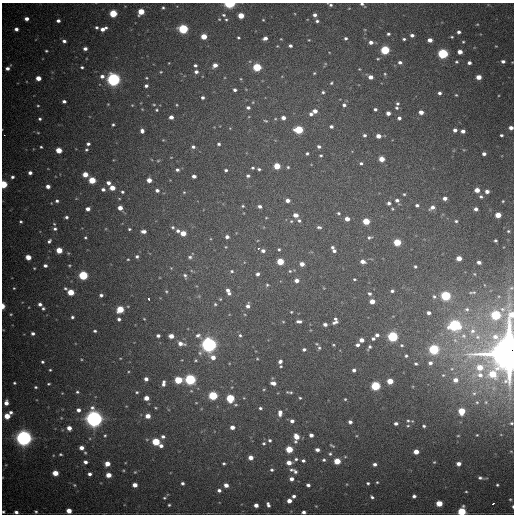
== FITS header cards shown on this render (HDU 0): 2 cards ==
NAXIS1  =                  512
NAXIS2  =                  512

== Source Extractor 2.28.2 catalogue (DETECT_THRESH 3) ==
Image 512 x 512 px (HDU 0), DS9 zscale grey, 1 PNG px = 1 image px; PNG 516 x 516 px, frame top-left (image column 1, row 512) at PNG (2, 3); no overlay
Background 1500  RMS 37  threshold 110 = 3 sigma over >= 5 px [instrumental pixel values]
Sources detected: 405; all 405 listed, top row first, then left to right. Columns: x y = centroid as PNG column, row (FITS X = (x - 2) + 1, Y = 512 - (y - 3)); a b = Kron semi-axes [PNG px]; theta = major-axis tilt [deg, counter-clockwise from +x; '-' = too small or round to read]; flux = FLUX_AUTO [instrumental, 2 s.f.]
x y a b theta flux
230 4 5 3 - 2.3e+05
362 4 6 3 -34 5.7e+03
330 5 5 3 - 4.7e+03
163 8 4 3 - 3.4e+03
349 8 3 2 - 1.5e+03
141 12 5 4 - 5.6e+04
113 13 5 4 - 1.0e+05
224 15 5 4 - 3.7e+03
241 15 4 4 - 5.0e+04
315 15 4 4 - 8.5e+03
26 19 4 4 - 1.2e+04
219 19 4 3 - 1.8e+03
226 20 4 3 - 3.0e+03
263 20 3 3 - 2.0e+03
58 21 4 3 - 8.5e+03
317 21 5 4 - 5.4e+03
477 24 4 3 - 2.1e+03
96 27 4 3 - 4.3e+03
16 29 4 4 - 1.0e+04
103 29 6 4 24 1.6e+04
183 29 5 5 - 2.4e+05
459 32 4 3 - 6.7e+03
388 34 4 3 - 4.5e+03
412 35 4 3 - 7.9e+03
204 36 4 4 - 4.3e+04
452 37 4 3 - 2.8e+03
238 38 3 3 - 2.9e+03
265 38 4 4 - 1.1e+04
346 38 4 3 - 4.7e+03
281 39 3 3 - 1.8e+03
404 39 3 3 - 3.9e+03
309 40 3 3 - 1.8e+03
430 40 4 4 - 1.8e+04
64 41 4 4 - 7.7e+03
371 42 5 4 - 1.1e+04
463 42 4 3 - 2.7e+03
277 46 4 3 - 1.9e+03
290 46 4 3 - 6.5e+03
496 46 4 3 - 1.7e+03
85 49 4 3 - 9.9e+03
385 50 5 4 - 1.8e+05
46 51 3 3 - 3.0e+03
460 52 4 4 - 1.8e+04
443 54 5 5 - 3.0e+05
378 59 4 3 - 2.4e+03
503 61 5 4 - 7.9e+03
400 62 5 4 - 7.5e+03
456 62 4 4 - 3.4e+03
469 63 4 3 - 8.0e+03
195 65 4 3 - 5.2e+03
215 65 5 4 - 1.9e+04
82 67 3 3 - 4.1e+03
257 67 5 4 - 1.4e+05
8 68 6 4 46 1.1e+04
359 69 3 3 - 1.7e+03
161 72 4 3 - 2.4e+03
196 72 5 4 - 9.0e+03
314 73 4 3 - 2.5e+03
385 74 4 4 - 2.5e+03
102 76 5 5 - 9.5e+03
370 77 4 4 - 1.5e+04
479 77 4 4 - 2.5e+04
38 78 4 4 - 2.7e+04
146 78 3 3 - 2.2e+03
113 79 6 5 - 6.8e+05
331 83 3 3 - 2.9e+03
146 86 4 3 - 7.0e+03
235 90 4 4 - 6.4e+03
323 92 4 4 - 4.0e+03
439 93 4 4 - 6.5e+03
456 95 4 4 - 2.4e+03
202 97 4 4 - 6.4e+03
64 101 4 3 - 7.1e+03
397 103 5 4 - 4.3e+03
108 104 3 2 - 1.6e+03
132 105 3 3 - 1.8e+03
154 105 4 3 - 2.1e+03
177 105 4 3 - 2.3e+03
344 105 5 5 - 6.4e+03
38 106 4 3 - 2.4e+03
248 107 5 4 - 6.9e+03
397 108 5 4 - 3.9e+03
142 109 4 3 - 1.7e+03
375 109 3 3 - 5.0e+03
156 110 4 3 - 3.0e+03
315 111 4 4 - 1.5e+04
421 112 4 4 - 1.8e+04
388 113 4 4 - 1.3e+04
311 114 4 4 - 7.0e+03
171 117 4 4 - 1.4e+04
283 118 4 4 - 1.4e+04
399 118 4 4 - 6.7e+03
40 119 4 4 - 4.6e+03
265 121 6 3 -19 3.0e+03
113 124 3 3 - 3.3e+03
331 126 4 3 - 6.4e+03
230 128 4 4 - 1.9e+03
511 128 4 4 - 1.2e+04
299 130 5 4 - 1.3e+05
455 130 4 4 - 9.2e+03
142 131 4 4 - 8.9e+03
463 131 4 4 - 1.0e+04
38 133 4 3 - 1.9e+03
4 135 2 2 - 1.5e+04
364 135 4 4 - 5.1e+03
501 135 3 3 - 4.1e+03
378 136 4 4 - 1.7e+04
163 140 3 3 - 1.8e+03
88 144 4 3 - 6.2e+03
219 144 4 3 - 4.6e+03
319 146 4 4 - 5.9e+03
41 147 3 3 - 3.0e+03
193 147 4 4 - 6.0e+03
59 150 4 4 - 4.2e+04
86 150 4 4 - 3.6e+03
307 153 3 3 - 3.8e+03
484 154 4 3 - 8.6e+03
321 155 4 3 - 3.1e+03
382 159 4 4 - 3.1e+04
158 161 5 3 - 2.2e+03
361 163 4 4 - 4.4e+03
277 166 4 4 - 5.7e+04
288 167 4 4 - 2.9e+03
253 168 4 3 - 3.3e+03
259 169 4 3 - 4.0e+03
177 170 4 4 - 5.3e+03
226 170 3 3 - 4.3e+03
30 173 4 3 - 9.0e+03
85 174 4 4 - 3.2e+04
194 176 4 4 - 8.1e+03
248 176 4 4 - 4.9e+03
12 177 4 4 - 5.5e+03
92 180 5 4 - 6.9e+04
149 180 4 4 - 1.9e+04
108 183 4 4 - 1.0e+04
3 184 4 4 - 1.2e+05
48 186 4 4 - 1.3e+04
112 188 4 4 - 2.8e+04
103 189 5 4 - 7.2e+03
157 190 5 4 - 8.1e+03
477 190 4 4 - 2.2e+04
487 191 4 4 - 1.2e+04
122 192 4 3 - 3.9e+03
184 192 4 4 - 2.4e+03
404 194 3 3 - 2.5e+03
481 197 6 5 - 5.1e+03
445 198 4 4 - 1.2e+04
287 200 4 4 - 1.3e+04
397 200 5 4 - 6.8e+03
57 201 4 4 - 5.3e+03
503 201 4 4 - 2.8e+03
389 203 4 3 - 6.8e+03
417 205 4 3 - 5.4e+03
243 206 4 3 - 2.8e+03
260 206 4 4 - 7.3e+03
432 207 6 4 32 1.1e+04
120 208 4 4 - 2.0e+04
88 209 4 4 - 1.3e+04
392 209 3 2 - 2.0e+03
476 209 4 4 - 8.9e+03
338 213 4 3 - 3.4e+03
295 215 6 5 - 1.4e+04
498 215 4 4 - 3.8e+04
66 217 4 4 - 5.4e+03
266 218 4 3 - 1.9e+03
347 219 4 4 - 1.7e+04
291 221 5 4 - 3.4e+03
299 221 5 5 - 6.1e+03
366 221 5 4 - 6.5e+04
456 221 5 4 - 3.7e+03
21 222 4 3 - 3.6e+03
54 224 5 4 - 2.8e+03
173 227 4 4 - 3.8e+03
319 227 6 4 -13 5.6e+03
55 229 5 4 - 5.6e+03
129 229 4 3 - 3.1e+03
143 231 5 4 - 1.1e+04
178 231 5 4 - 6.7e+03
508 231 5 4 - 3.3e+03
183 233 5 4 - 3.2e+04
85 237 3 3 - 3.0e+03
227 237 4 4 - 8.8e+03
369 237 6 4 7 4.6e+03
495 240 3 3 - 3.9e+03
49 241 6 4 51 6.2e+03
397 242 5 4 - 8.5e+04
332 247 4 4 - 4.8e+03
258 248 3 3 - 6.5e+03
279 249 4 4 - 3.5e+03
59 250 4 4 - 4.9e+04
263 251 6 4 -8 9.6e+03
334 251 4 4 - 6.1e+03
137 256 5 5 - 5.4e+03
28 257 4 4 - 3.0e+04
190 257 6 5 - 5.5e+03
459 258 4 4 - 2.7e+04
128 259 3 3 - 2.1e+03
280 261 5 4 - 7.2e+04
363 261 5 4 - 1.4e+04
479 262 4 3 - 9.5e+03
302 264 4 4 - 1.6e+04
69 265 5 4 - 2.5e+03
45 266 4 4 - 7.7e+03
415 266 3 3 - 3.5e+03
34 268 4 4 - 2.3e+03
171 268 4 4 - 2.0e+03
232 271 6 5 - 4.8e+03
290 271 5 5 - 3.9e+03
257 274 5 4 - 7.3e+03
83 275 5 5 - 2.1e+05
185 276 7 5 -67 6.0e+03
354 279 3 2 - 2.8e+03
297 280 5 5 - 1.3e+04
267 285 6 5 - 4.1e+03
14 288 4 3 - 2.5e+03
65 288 5 4 - 3.7e+03
511 288 5 3 - 2.3e+03
228 290 6 5 - 9.8e+03
166 291 4 4 - 2.7e+03
392 291 4 4 - 5.6e+03
71 292 5 4 - 6.1e+04
474 292 5 4 - 3.5e+03
229 293 6 4 -21 7.0e+03
369 294 5 4 - 6.0e+03
101 295 4 3 - 6.0e+03
199 296 5 5 - 3.2e+03
446 296 5 5 - 2.5e+05
434 297 7 6 - 5.8e+03
148 299 3 3 - 2.2e+04
220 299 5 4 - 3.0e+03
372 301 4 4 - 2.3e+04
40 304 5 4 - 8.2e+03
215 304 5 5 - 4.1e+03
3 306 4 3 - 2.9e+04
248 306 7 5 75 1.2e+04
43 308 4 4 - 4.4e+03
120 309 5 4 - 8.0e+04
467 309 6 5 - 5.5e+03
502 309 7 6 - 8.3e+03
291 312 4 3 - 2.4e+03
429 313 4 4 - 8.8e+03
11 314 4 3 - 2.5e+03
245 315 5 3 - 2.1e+03
496 315 5 5 - 2.3e+05
72 317 3 3 - 4.8e+03
119 319 4 3 - 5.9e+03
144 319 3 2 - 1.8e+03
335 319 4 3 - 4.1e+03
299 321 5 3 - 7.6e+03
283 322 5 3 - 2.2e+03
335 322 6 3 27 6.8e+03
325 324 4 3 - 8.7e+03
454 325 6 5 - 4.0e+05
95 331 4 3 - 3.9e+03
472 331 9 7 61 1.4e+04
33 333 4 3 - 7.0e+03
198 335 9 7 -27 1.3e+04
240 335 6 6 - 6.2e+03
377 335 4 4 - 7.5e+03
158 336 4 3 - 6.2e+03
171 336 4 4 - 2.1e+04
393 336 5 5 - 3.1e+05
463 336 8 8 - 1.3e+04
477 337 9 8 - 1.3e+04
373 339 4 4 - 5.2e+03
361 340 4 4 - 1.6e+04
181 344 9 5 -11 1.7e+04
209 345 7 6 - 9.7e+05
333 345 3 2 - 2.3e+03
358 345 4 3 - 7.6e+03
402 345 5 4 - 3.7e+03
369 347 6 3 55 5.3e+03
319 348 6 5 - 5.0e+03
304 349 4 3 - 5.7e+03
434 349 5 5 - 2.8e+05
508 353 17 14 86 6.1e+06
406 356 4 3 - 3.7e+03
213 357 7 5 -35 2.0e+04
120 358 3 2 - 1.5e+03
81 359 4 3 - 2.1e+03
257 359 4 4 - 2.5e+03
196 360 5 4 - 3.3e+03
280 361 5 4 - 7.6e+03
42 362 3 3 - 3.9e+03
430 363 5 5 - 8.6e+03
416 364 4 3 - 3.9e+03
281 366 3 3 - 2.4e+03
480 367 7 6 - 3.9e+04
50 370 3 3 - 2.6e+03
354 370 4 4 - 6.7e+03
492 374 7 6 - 7.4e+04
443 375 5 4 - 3.3e+03
480 375 9 8 - 1.9e+04
146 379 4 4 - 1.0e+04
190 379 5 5 - 3.7e+05
178 380 5 4 - 1.0e+05
455 380 6 5 - 1.6e+04
390 381 4 4 - 4.4e+04
14 383 3 3 - 3.2e+03
163 383 8 5 83 1.1e+04
273 383 5 4 - 1.3e+04
49 384 3 2 - 2.7e+03
375 386 5 5 - 2.0e+05
35 387 3 3 - 3.2e+03
264 389 4 3 - 2.2e+03
77 392 4 4 - 3.7e+03
137 392 5 4 - 3.5e+03
289 392 8 3 -4 4.3e+03
474 393 6 5 - 5.3e+03
213 396 5 5 - 1.9e+05
146 398 4 4 - 2.2e+04
230 398 5 5 - 1.2e+05
300 398 3 3 - 2.8e+03
345 399 4 4 - 2.6e+03
477 402 5 4 - 3.3e+03
486 402 5 4 - 2.9e+03
6 403 5 4 - 1.6e+04
196 403 5 3 - 2.1e+03
156 408 5 4 - 2.9e+03
260 408 4 3 - 4.0e+03
78 410 4 4 - 1.1e+04
461 411 5 5 - 6.4e+04
11 412 4 3 - 6.8e+03
280 413 7 4 87 1.3e+04
7 416 4 4 - 3.9e+04
148 416 5 4 - 2.4e+04
94 419 7 7 - 1.2e+06
292 421 4 4 - 1.0e+04
408 421 5 4 - 4.0e+03
350 422 4 4 - 8.3e+03
396 423 4 3 - 7.2e+03
511 423 3 2 - 2.7e+03
408 426 5 4 - 2.8e+03
424 426 3 3 - 3.8e+03
232 427 4 4 - 1.5e+04
69 428 4 4 - 1.9e+04
105 435 5 4 - 3.2e+03
311 435 4 4 - 1.0e+04
477 435 3 2 - 1.6e+03
458 436 3 2 - 1.7e+03
163 437 6 5 - 8.3e+03
296 437 6 5 - 3.1e+04
24 438 7 6 - 1.1e+06
270 440 4 4 - 4.5e+03
156 442 5 4 - 1.1e+05
264 443 4 4 - 3.3e+03
161 446 5 5 - 1.0e+04
332 446 7 3 -31 3.4e+03
81 448 4 4 - 1.6e+04
289 449 5 4 - 7.1e+04
317 450 4 4 - 9.8e+03
416 452 4 4 - 2.5e+04
85 453 4 3 - 2.7e+03
60 454 3 2 - 3.0e+03
330 454 5 4 - 4.0e+03
251 457 4 4 - 1.8e+04
296 459 5 4 - 5.0e+03
324 460 5 4 - 4.5e+03
303 461 4 4 - 5.7e+03
337 461 5 4 - 5.8e+04
85 462 4 3 - 8.9e+03
434 462 4 3 - 2.3e+03
224 463 3 3 - 3.4e+03
289 463 5 4 - 2.1e+04
107 464 4 4 - 2.5e+04
375 464 4 3 - 7.6e+03
458 464 4 4 - 1.2e+04
272 470 5 4 - 4.6e+03
291 470 6 5 - 5.7e+03
135 472 5 4 - 2.6e+03
295 472 7 5 -55 6.7e+03
55 473 4 4 - 3.8e+04
90 474 4 3 - 7.8e+03
108 475 4 4 - 2.6e+04
480 478 5 4 - 5.6e+03
291 479 5 5 - 1.1e+04
377 482 4 4 - 2.6e+03
182 483 3 3 - 5.0e+03
368 483 3 3 - 3.7e+03
74 485 4 4 - 2.7e+03
135 485 4 4 - 1.9e+04
226 485 4 4 - 1.3e+04
308 485 4 3 - 7.1e+03
497 485 3 3 - 3.1e+03
219 490 4 4 - 7.3e+03
466 492 4 3 - 2.5e+03
294 496 4 4 - 7.3e+03
414 496 4 4 - 6.7e+03
372 497 5 4 - 5.0e+03
164 498 3 2 - 2.3e+03
510 499 5 4 - 3.7e+03
289 501 4 4 - 1.7e+04
439 503 5 4 - 4.9e+04
493 503 3 3 - 4.1e+03
169 505 3 3 - 2.7e+03
256 505 4 4 - 1.4e+04
268 505 5 4 - 7.6e+03
316 506 4 4 - 1.8e+03
513 506 5 3 - 4.1e+03
69 511 4 4 - 2.7e+04
462 511 5 5 - 1.3e+05
3 512 3 3 - 3.7e+03
16 512 4 4 - 8.0e+03
36 512 4 4 - 3.9e+03
303 512 4 4 - 7.9e+03
At the frame edge (FLAGS 8, measured only in part): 13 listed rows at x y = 230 4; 362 4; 330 5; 511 128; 3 184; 3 306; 508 353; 511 423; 513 506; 462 511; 3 512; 16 512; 303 512